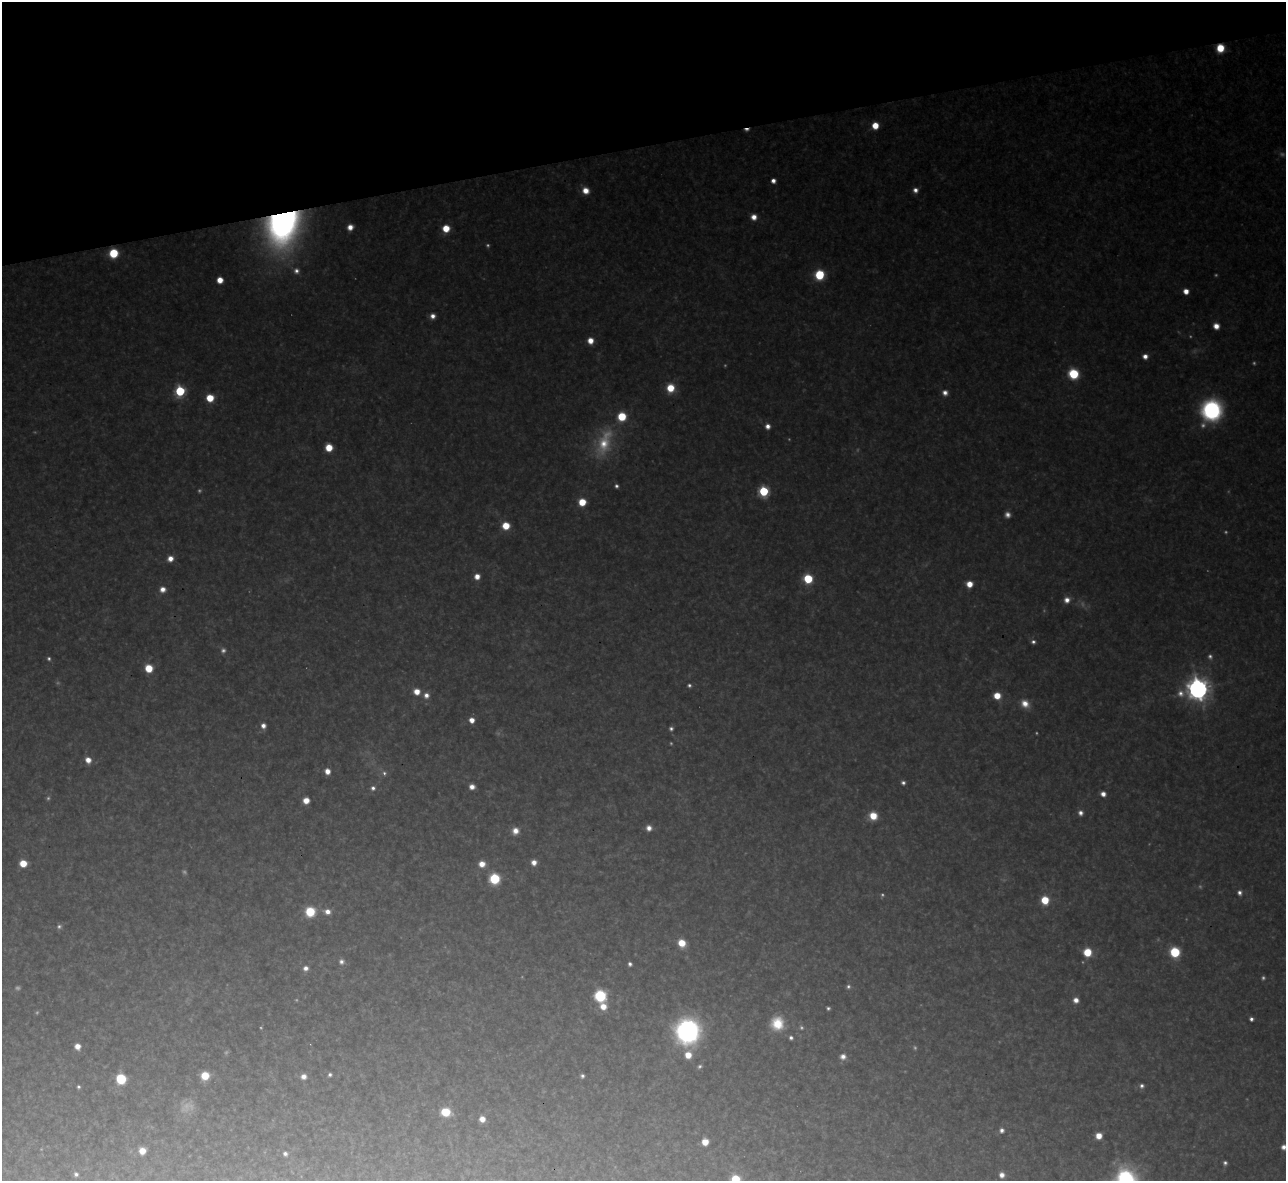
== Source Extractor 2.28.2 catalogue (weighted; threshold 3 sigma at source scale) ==
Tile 3 of 4 x 4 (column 3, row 1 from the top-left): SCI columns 2567-3850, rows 3678-4856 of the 5133 x 5115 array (HDU 1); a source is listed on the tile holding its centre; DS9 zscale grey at full resolution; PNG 1288 x 1183 px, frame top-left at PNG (2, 2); no overlay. Shown black and unused: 12% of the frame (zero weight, under 3 of 4 exposures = <1% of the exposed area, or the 3 px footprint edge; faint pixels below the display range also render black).
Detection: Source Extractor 2.28.2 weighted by HDU 2 'WHT'; one run over the whole footprint, this tile lists its part. Background 0.314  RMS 0.019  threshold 0.0867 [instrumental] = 3 sigma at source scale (4.5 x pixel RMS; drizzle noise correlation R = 1.50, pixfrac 1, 0.05/0.05 arcsec/px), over >= 5 px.
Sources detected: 149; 40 too faint to see at this stretch — not listed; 1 inside a brighter listed object's ellipse — not listed separately; the other 108 listed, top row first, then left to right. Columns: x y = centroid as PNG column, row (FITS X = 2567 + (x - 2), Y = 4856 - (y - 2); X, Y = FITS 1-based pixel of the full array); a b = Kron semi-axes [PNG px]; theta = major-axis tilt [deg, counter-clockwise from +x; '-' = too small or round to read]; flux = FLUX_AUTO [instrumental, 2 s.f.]
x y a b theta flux
1220 48 6 6 - 72
875 125 6 6 - 45
746 130 7 4 0 9.5
773 181 5 4 - 16
586 190 7 6 - 30
915 190 6 6 - 14
754 217 7 6 - 22
283 225 35 27 68 1200
350 227 5 5 - 23
446 228 6 6 - 51
113 253 7 7 - 100
296 271 8 8 - 13
819 275 7 7 - 150
220 280 5 5 - 32
1186 291 5 5 - 27
432 316 6 6 - 16
1216 326 6 5 - 24
590 341 6 6 - 29
1145 356 6 6 - 16
1073 374 7 7 - 150
670 388 8 8 - 59
180 391 6 6 - 220
945 393 7 7 - 15
210 398 6 6 - 64
1211 410 19 17 65 360
768 426 6 6 - 16
604 443 47 23 71 140
329 447 6 6 - 53
616 486 5 5 - 7.1
764 491 6 6 - 220
582 502 6 6 - 60
506 526 7 6 - 56
170 558 6 6 - 22
477 576 6 5 - 23
808 579 7 6 - 120
969 584 6 5 - 34
163 589 7 6 - 20
1067 600 7 7 - 20
1033 642 5 5 - 8
149 668 6 6 - 65
689 685 5 4 - 5.8
1198 689 9 9 - 2300
417 692 7 6 - 31
426 695 8 7 - 17
997 696 6 6 - 44
1025 704 11 9 -45 30
472 720 5 5 - 25
263 726 6 6 - 16
671 729 5 5 - 6.8
88 760 7 6 - 24
327 771 5 5 - 22
384 773 8 7 - 9.4
903 783 5 4 - 7.3
472 787 5 5 - 18
373 788 7 6 - 9.7
1103 794 5 5 - 17
306 800 6 5 - 31
1080 813 6 5 - 13
873 816 7 7 - 53
649 828 6 6 - 16
515 831 8 8 - 22
534 862 6 6 - 19
23 863 6 5 - 53
482 864 7 7 - 28
494 879 8 7 - 140
1240 893 7 6 - 10
1045 900 7 6 - 67
327 911 9 7 -9 20
310 912 8 8 - 100
59 926 7 6 - 6.8
682 943 7 6 - 54
1087 952 7 7 - 69
1175 952 7 6 - 180
341 961 8 7 - 11
630 964 4 4 - 7.5
306 968 6 6 - 13
848 986 6 6 - 6.4
600 996 7 7 - 250
1076 1000 6 6 - 18
603 1006 7 7 - 31
828 1008 4 4 - 5.1
1251 1019 4 4 - 8.6
777 1023 16 15 - 67
688 1031 19 18 - 520
791 1038 5 4 - 7.1
77 1046 6 6 - 23
688 1055 7 6 - 38
843 1057 7 7 - 15
330 1075 5 4 - 6.2
205 1076 7 7 - 61
303 1076 7 6 - 16
582 1076 4 4 - 6.3
121 1079 8 8 - 100
1142 1086 6 6 - 8.4
78 1087 4 4 - 4.8
446 1112 8 7 - 80
482 1119 6 5 - 22
1002 1130 6 6 - 9.8
1099 1136 6 5 - 31
705 1142 6 6 - 37
1283 1147 6 5 - 14
142 1151 6 6 - 33
285 1154 6 6 - 8.9
1225 1163 4 4 - 6.5
76 1174 6 5 - 7.1
1002 1175 7 6 - 17
735 1179 6 6 - 97
1126 1180 23 20 89 300
Overlapping masked pixels (flux is a lower limit): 4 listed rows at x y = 1220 48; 746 130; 283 225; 113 253
Isophote crosses this tile's border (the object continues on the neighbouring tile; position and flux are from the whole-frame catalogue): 3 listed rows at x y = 1283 1147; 735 1179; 1126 1180